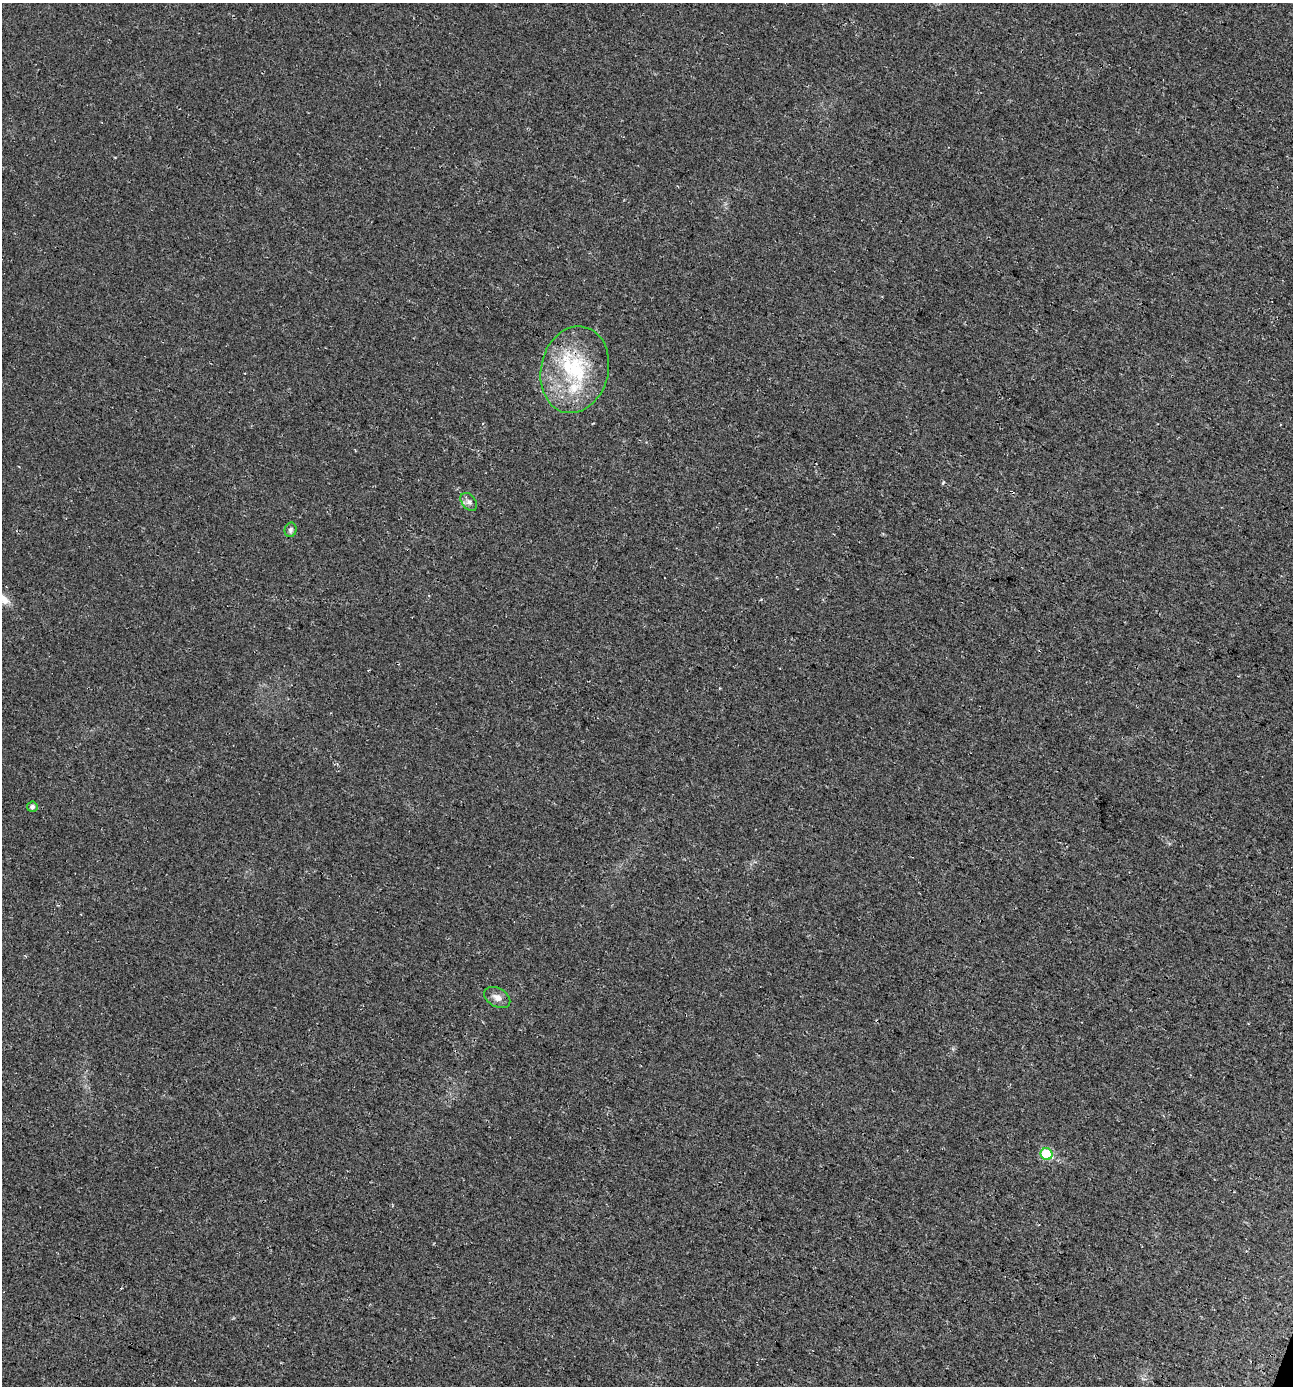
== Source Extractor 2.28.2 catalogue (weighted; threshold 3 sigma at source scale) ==
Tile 6 of 4 x 4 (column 2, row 2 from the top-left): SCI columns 1553-2843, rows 2801-4184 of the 5751 x 5592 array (HDU 1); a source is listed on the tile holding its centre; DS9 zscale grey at full resolution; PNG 1295 x 1388 px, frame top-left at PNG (2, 3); each listed source drawn as its Kron ellipse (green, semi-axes under 4 px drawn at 4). Shown black and unused: <1% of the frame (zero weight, under 3 of 4 exposures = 5% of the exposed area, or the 3 px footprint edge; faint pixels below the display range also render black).
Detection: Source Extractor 2.28.2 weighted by HDU 2 'WHT'; one run over the whole footprint, this tile lists its part. Background 0.0184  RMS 0.0068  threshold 0.0304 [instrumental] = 3 sigma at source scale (4.5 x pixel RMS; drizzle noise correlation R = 1.50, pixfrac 1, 0.0396/0.0396 arcsec/px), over >= 5 px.
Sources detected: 10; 2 cosmic-ray / hot-pixel residue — neither listed nor drawn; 2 inside a brighter listed object's ellipse — not listed separately; the other 6 listed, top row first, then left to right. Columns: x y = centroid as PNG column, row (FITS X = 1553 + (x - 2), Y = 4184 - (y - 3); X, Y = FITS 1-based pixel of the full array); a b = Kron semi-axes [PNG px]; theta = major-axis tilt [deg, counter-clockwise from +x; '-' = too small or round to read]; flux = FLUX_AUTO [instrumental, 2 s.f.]
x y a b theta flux
575 370 44 34 76 58
469 502 10 6 -51 2.9
291 530 7 6 - 1.8
32 807 5 5 - 2.1
497 997 14 9 -30 5
1047 1154 6 5 - 42